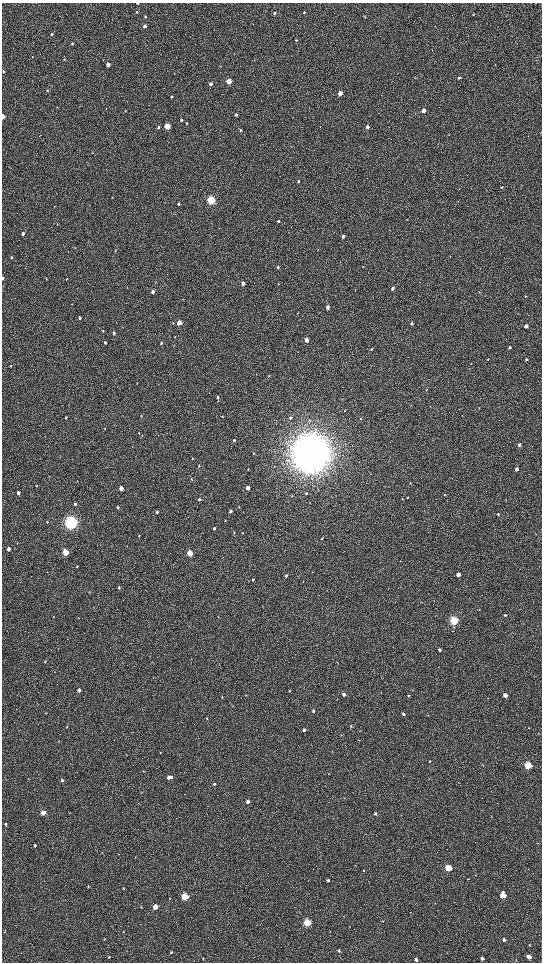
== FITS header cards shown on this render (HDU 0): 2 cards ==
NAXIS1  =                 1080 / length of data axis 1
NAXIS2  =                 1920 / length of data axis 2

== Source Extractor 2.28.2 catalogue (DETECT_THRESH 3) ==
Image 1080 x 1920 px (HDU 0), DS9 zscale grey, zoomed out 1/2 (1 PNG px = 2 x 2 image px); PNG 544 x 964 px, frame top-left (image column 1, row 1919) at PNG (2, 3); no overlay
Background 525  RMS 36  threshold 108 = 3 sigma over >= 5 px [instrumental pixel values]
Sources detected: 213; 4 cannot appear on this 1/2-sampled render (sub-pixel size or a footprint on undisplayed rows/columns) and are not listed; the other 209 listed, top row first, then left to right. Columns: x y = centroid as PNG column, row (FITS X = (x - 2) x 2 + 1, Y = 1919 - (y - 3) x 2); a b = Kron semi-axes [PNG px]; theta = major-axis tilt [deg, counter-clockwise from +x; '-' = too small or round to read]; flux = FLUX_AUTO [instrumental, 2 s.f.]
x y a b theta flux
137 3 2 2 - 4.9e+03
137 12 3 2 - 6.5e+03
304 12 4 3 - 6.5e+03
274 13 3 3 - 8.6e+03
474 14 3 3 - 4.8e+03
145 17 3 3 - 6.7e+03
365 17 3 2 - 3.3e+03
145 26 3 3 - 2.5e+04
51 34 3 3 - 7.8e+03
296 40 3 3 - 6.9e+03
72 43 3 3 - 1.0e+04
32 57 3 2 - 3.0e+03
64 59 3 3 - 4.1e+03
495 64 3 2 - 3.0e+03
108 65 3 3 - 3.8e+04
3 72 3 3 - 8.9e+03
174 74 3 2 - 3.1e+03
459 77 3 3 - 1.2e+04
229 81 3 3 - 1.4e+05
211 84 3 3 - 2.5e+04
47 90 3 3 - 4.6e+03
340 93 3 3 - 1.0e+05
171 97 3 3 - 9.2e+03
57 107 3 2 - 3.2e+03
125 111 3 2 - 3.3e+03
423 111 3 3 - 5.7e+04
236 115 3 3 - 1.3e+04
3 116 3 2 - 7.4e+04
181 120 3 3 - 1.3e+04
186 123 4 3 - 6.6e+03
167 126 3 3 - 2.8e+05
158 127 3 2 - 1.1e+04
367 127 3 3 - 3.0e+04
241 130 3 3 - 9.1e+03
298 181 3 3 - 1.0e+04
502 187 2 2 - 6.3e+03
459 189 2 2 - 2.6e+03
112 197 3 2 - 2.9e+03
211 200 4 3 - 8.5e+05
179 204 3 2 - 1.1e+04
90 205 2 2 - 2.9e+03
54 207 3 2 - 3.1e+03
278 221 3 3 - 8.8e+03
57 224 3 2 - 2.5e+03
23 234 3 3 - 1.8e+04
343 236 3 3 - 2.8e+04
75 248 3 2 - 3.2e+03
115 250 3 2 - 2.6e+03
318 250 3 2 - 3.7e+03
11 257 4 2 - 6.3e+03
363 266 3 2 - 3.5e+03
278 267 3 3 - 7.7e+03
3 278 3 2 - 9.1e+03
46 278 3 2 - 3.1e+03
67 279 3 2 - 4.8e+03
243 283 3 3 - 2.9e+04
278 284 3 2 - 3.8e+03
392 288 3 3 - 2.3e+04
153 292 3 3 - 3.3e+04
526 296 3 2 - 3.7e+03
183 299 3 2 - 2.9e+03
327 307 3 3 - 3.4e+04
518 314 2 2 - 2.5e+03
79 318 3 2 - 1.1e+04
173 323 3 3 - 5.2e+03
179 323 3 3 - 1.1e+05
412 323 3 3 - 1.2e+04
526 326 3 3 - 3.9e+04
103 331 4 2 - 5.2e+03
114 333 4 3 - 1.1e+04
175 337 3 2 - 2.5e+03
306 340 3 3 - 5.0e+04
105 342 3 3 - 1.1e+04
161 343 3 3 - 1.3e+04
510 347 3 3 - 1.1e+04
371 349 4 3 - 6.8e+03
488 359 3 3 - 4.7e+03
526 359 3 3 - 8.3e+03
471 364 3 2 - 2.6e+03
11 365 3 2 - 3.8e+03
269 376 3 3 - 4.8e+03
137 383 3 2 - 2.3e+03
426 390 3 3 - 4.4e+03
217 397 3 3 - 8.2e+03
479 408 3 2 - 2.6e+03
344 411 3 2 - 3.0e+03
141 416 3 3 - 5.6e+03
223 416 3 2 - 3.6e+03
65 418 3 2 - 5.7e+03
290 418 3 3 - 9.2e+03
360 418 3 2 - 3.7e+03
310 420 4 3 - 7.7e+03
105 429 2 2 - 2.9e+03
139 433 3 2 - 5.8e+03
234 440 3 3 - 8.8e+03
519 445 3 3 - 2.4e+04
253 453 3 2 - 3.3e+03
310 453 14 14 - 1.9e+07
192 459 3 2 - 4.5e+03
199 465 3 2 - 4.1e+03
248 469 3 2 - 4.9e+03
517 469 3 3 - 2.6e+04
191 479 3 2 - 3.6e+03
410 483 3 3 - 5.0e+03
37 486 3 2 - 3.3e+03
121 488 3 3 - 7.3e+04
248 488 3 3 - 6.3e+04
18 493 3 3 - 2.9e+04
306 493 4 3 - 7.0e+03
444 495 3 2 - 3.8e+03
407 497 3 3 - 5.7e+03
199 499 3 3 - 9.6e+03
402 499 3 2 - 3.8e+03
75 504 3 3 - 1.5e+04
118 507 4 3 - 1.1e+04
239 507 3 2 - 3.5e+03
230 511 3 3 - 1.8e+04
157 512 3 3 - 1.3e+04
498 514 3 2 - 9.2e+03
225 520 2 2 - 4.1e+03
47 522 3 3 - 5.8e+03
71 522 5 4 - 2.7e+06
214 528 3 3 - 1.3e+04
234 533 3 2 - 4.3e+03
243 533 3 3 - 4.3e+03
139 535 3 2 - 5.0e+03
322 538 3 2 - 4.1e+03
17 543 3 2 - 2.4e+03
8 549 3 2 - 3.1e+04
65 552 3 3 - 3.9e+05
190 553 3 3 - 1.9e+05
77 566 3 2 - 4.4e+03
458 574 3 3 - 6.0e+04
286 576 3 3 - 1.3e+04
253 580 3 3 - 7.8e+03
119 588 3 3 - 8.8e+03
89 592 3 2 - 3.4e+03
479 610 2 2 - 2.9e+03
505 615 3 2 - 8.9e+03
54 616 3 2 - 3.3e+03
218 617 3 2 - 3.8e+03
78 618 2 2 - 2.7e+03
454 621 3 3 - 8.3e+05
439 649 3 2 - 1.5e+04
412 660 3 2 - 2.1e+03
45 661 3 3 - 5.0e+03
337 662 4 2 - 3.1e+03
94 668 2 1 - 2.1e+03
54 672 2 2 - 2.7e+03
79 690 3 3 - 2.6e+04
289 691 3 3 - 5.3e+03
344 694 3 3 - 2.2e+04
246 695 3 2 - 3.7e+03
408 695 3 3 - 7.5e+03
505 695 3 3 - 6.7e+04
222 697 3 3 - 5.2e+03
313 711 3 3 - 1.2e+04
45 713 3 2 - 3.3e+03
403 714 3 3 - 1.8e+04
207 718 4 3 - 6.7e+03
351 726 3 3 - 7.4e+03
66 727 2 2 - 3.3e+03
529 728 2 2 - 2.8e+03
304 730 3 2 - 1.7e+04
332 751 3 2 - 2.4e+03
160 752 3 3 - 6.5e+03
126 755 3 2 - 3.4e+03
430 761 3 2 - 4.5e+03
528 766 3 3 - 4.6e+05
144 771 2 2 - 3.0e+03
168 777 3 3 - 4.6e+04
171 777 3 2 - 1.3e+04
62 780 3 3 - 1.7e+04
214 784 3 2 - 9.9e+03
141 792 3 2 - 3.1e+03
248 801 3 3 - 3.2e+04
43 813 3 3 - 1.1e+05
375 814 3 3 - 1.8e+04
5 824 3 2 - 1.3e+04
537 843 3 2 - 3.5e+03
35 845 3 2 - 9.4e+03
135 857 3 2 - 2.8e+03
355 865 3 2 - 3.6e+03
448 868 3 3 - 3.8e+05
364 870 3 2 - 3.2e+03
468 879 2 2 - 3.0e+03
328 880 3 3 - 1.6e+04
88 886 4 2 - 5.4e+03
124 888 3 2 - 5.2e+03
503 895 4 3 - 2.4e+05
185 897 3 3 - 4.4e+05
170 898 2 2 - 3.5e+03
141 907 3 2 - 4.2e+03
155 907 3 3 - 1.3e+05
383 921 3 2 - 4.2e+03
307 923 3 3 - 5.9e+05
124 931 3 2 - 2.3e+03
4 932 3 2 - 2.5e+03
104 939 3 2 - 4.4e+03
504 940 3 3 - 2.2e+04
530 945 4 3 - 5.0e+03
339 951 3 3 - 1.2e+04
171 952 3 3 - 9.1e+03
109 957 3 2 - 5.0e+03
529 957 3 3 - 5.4e+04
482 958 3 3 - 2.3e+04
203 959 3 2 - 4.3e+03
416 959 3 3 - 2.0e+04
516 960 3 2 - 3.2e+03
At the frame edge (FLAGS 8, measured only in part): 3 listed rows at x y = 137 3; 3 116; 3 278
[4 sub-pixel or undisplayed-footprint detections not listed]